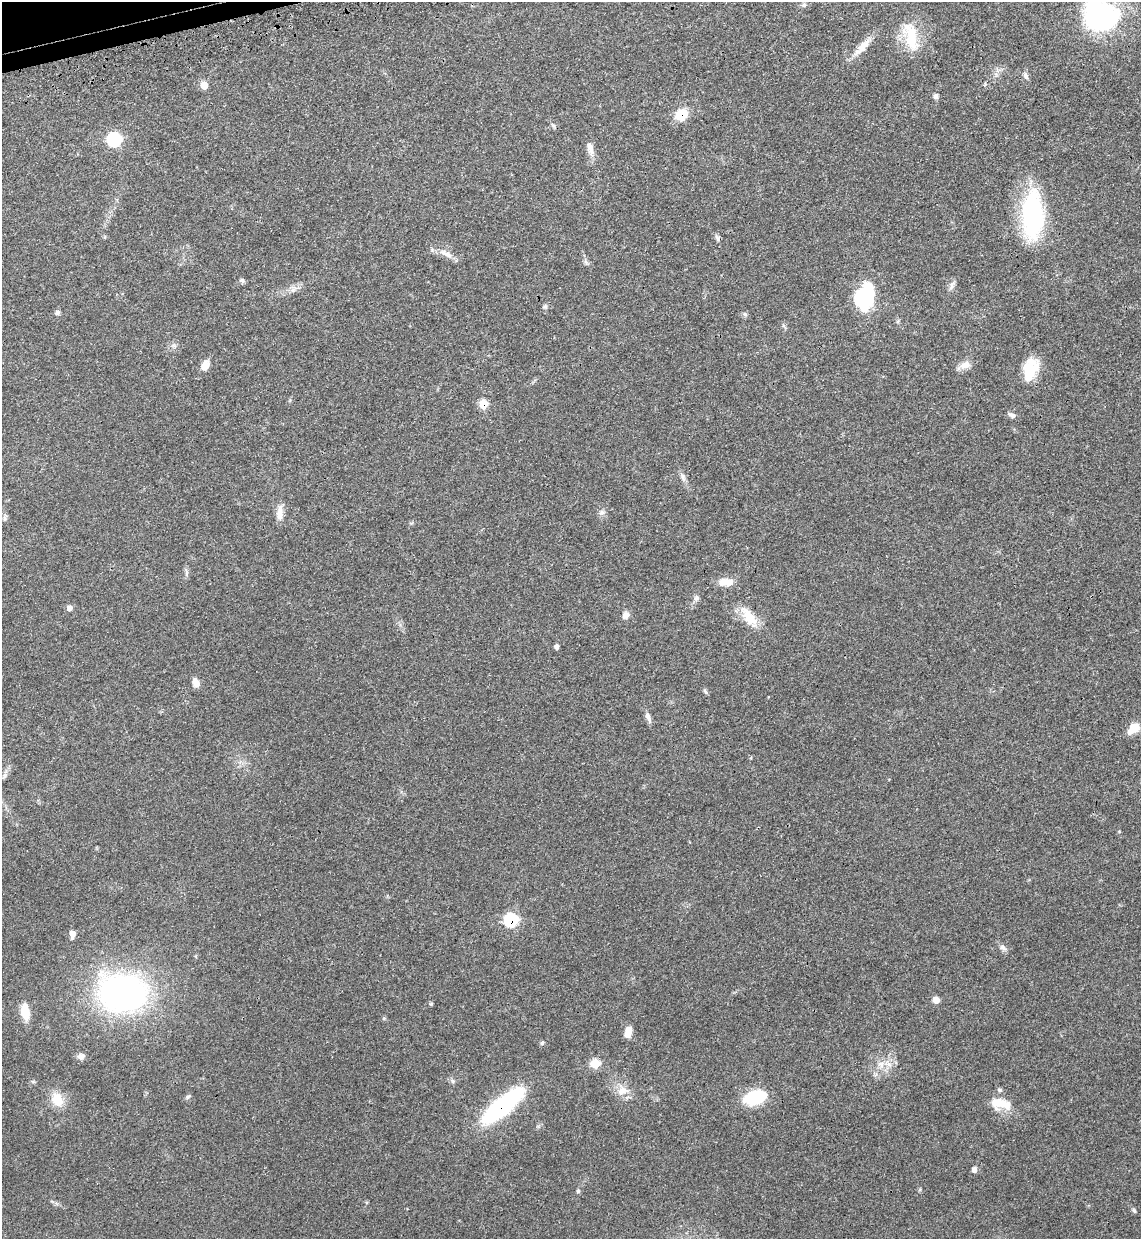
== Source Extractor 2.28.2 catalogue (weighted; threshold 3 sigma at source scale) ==
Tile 11 of 4 x 4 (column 3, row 3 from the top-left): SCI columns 2477-3615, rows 1309-2545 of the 5070 x 5089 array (HDU 1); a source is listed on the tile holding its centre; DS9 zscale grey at full resolution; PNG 1143 x 1241 px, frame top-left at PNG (2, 2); no overlay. Shown black and unused: <1% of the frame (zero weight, under 3 of 4 exposures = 6% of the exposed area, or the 3 px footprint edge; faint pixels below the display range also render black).
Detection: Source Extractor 2.28.2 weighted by HDU 2 'WHT'; one run over the whole footprint, this tile lists its part. Background 0.0412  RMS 0.0064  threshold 0.029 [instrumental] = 3 sigma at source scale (4.5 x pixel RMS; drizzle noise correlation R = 1.50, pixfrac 1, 0.05/0.05 arcsec/px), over >= 5 px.
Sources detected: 65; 1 inside a brighter object's white glare — not listed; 1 inside a brighter listed object's ellipse — not listed separately; the other 63 listed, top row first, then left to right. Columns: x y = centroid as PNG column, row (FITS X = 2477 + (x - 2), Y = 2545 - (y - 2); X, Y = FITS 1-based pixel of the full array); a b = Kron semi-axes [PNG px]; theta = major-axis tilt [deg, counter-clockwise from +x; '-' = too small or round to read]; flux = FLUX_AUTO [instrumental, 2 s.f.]
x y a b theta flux
804 5 6 6 - 1.4
1101 16 38 32 -11 110
911 36 42 16 -78 22
862 47 30 9 47 9.3
1026 76 11 6 -65 1.9
204 85 6 6 - 7.3
936 96 7 6 - 2
681 114 13 10 32 14
553 125 7 4 -19 1
114 139 8 7 - 62
590 149 20 8 -76 4.9
1032 215 54 23 89 75
717 238 11 4 -66 1.5
448 255 13 7 -27 4
242 280 6 6 - 1.3
952 285 15 5 63 2.4
293 290 10 6 63 2.4
867 298 30 25 19 34
545 306 6 5 - 1.1
57 312 6 6 - 1.5
745 314 7 5 -46 1.2
965 365 15 10 21 5
205 366 11 8 62 5.9
1029 372 27 16 61 20
483 404 7 6 - 14
1012 415 10 6 -25 2.4
683 477 11 5 -72 2.4
602 512 7 4 0 1.4
280 513 20 8 86 5.6
5 518 7 4 -90 1.3
728 582 18 11 -2 7.1
696 598 8 7 - 2.1
69 608 6 6 - 2.9
625 615 10 9 - 2.8
749 616 32 13 -53 13
556 646 5 4 - 2
196 683 10 7 -66 4.2
705 691 9 4 -55 1.1
648 717 16 6 -69 2.9
1133 729 16 9 40 8.2
4 776 12 4 60 2
511 920 7 7 - 58
72 934 8 5 89 4.6
1003 947 10 7 -48 2.4
123 993 40 31 3 220
936 1000 6 6 - 6.2
431 1004 5 5 - 0.72
25 1011 16 9 -77 9.7
384 1018 6 4 1 0.77
628 1032 12 7 75 6.3
542 1043 5 5 - 1.1
81 1056 8 7 - 2.7
595 1063 6 6 - 20
881 1065 11 8 -67 4.5
622 1090 16 13 86 8
188 1097 8 5 28 1.2
755 1097 21 12 15 36
57 1099 16 12 -66 12
998 1103 25 15 -11 13
502 1106 37 12 39 110
974 1170 6 5 - 2.7
578 1191 5 5 - 0.94
1134 1211 7 4 -62 1
Overlapping masked pixels (flux is a lower limit): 4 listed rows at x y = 681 114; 483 404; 511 920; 502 1106
Isophote crosses this tile's border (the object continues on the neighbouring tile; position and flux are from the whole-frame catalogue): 1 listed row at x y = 1101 16